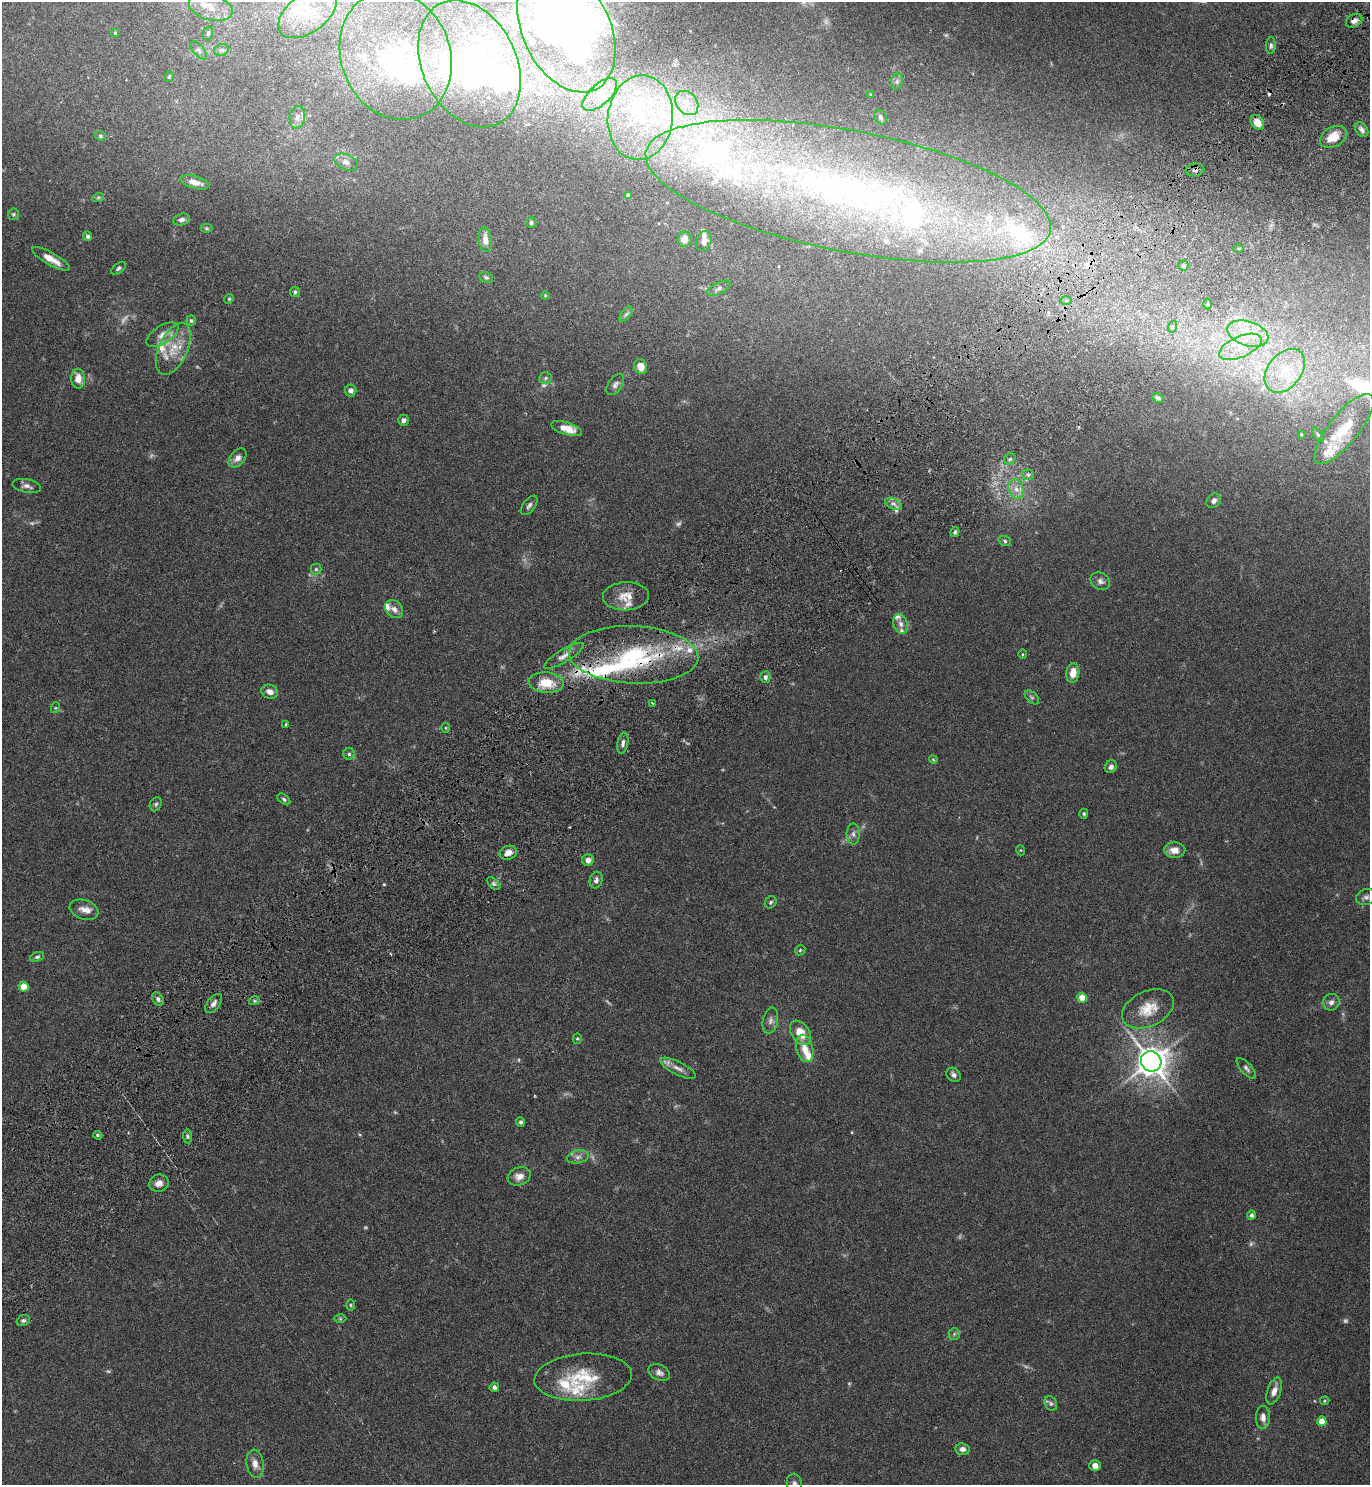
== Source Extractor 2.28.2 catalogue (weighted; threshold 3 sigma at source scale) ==
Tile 10 of 4 x 4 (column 2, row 3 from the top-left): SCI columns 1569-2936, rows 1536-3018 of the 6072 x 6081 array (HDU 1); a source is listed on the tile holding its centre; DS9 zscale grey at full resolution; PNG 1372 x 1487 px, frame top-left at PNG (2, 2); each listed source drawn as its Kron ellipse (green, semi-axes under 4 px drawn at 4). Shown black and unused: <1% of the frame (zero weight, under 4 of 7 exposures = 5% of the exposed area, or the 3 px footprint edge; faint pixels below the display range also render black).
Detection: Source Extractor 2.28.2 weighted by HDU 2 'WHT'; one run over the whole footprint, this tile lists its part. Background 0.0259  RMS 0.0024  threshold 0.00985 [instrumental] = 3 sigma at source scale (4.09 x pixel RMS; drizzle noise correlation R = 1.36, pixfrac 0.8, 0.05/0.05 arcsec/px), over >= 5 px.
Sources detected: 217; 16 too faint to see at this stretch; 11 inside a brighter object's white glare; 1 cosmic-ray / hot-pixel residue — neither listed nor drawn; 38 inside a brighter listed object's ellipse — not listed separately; the other 151 listed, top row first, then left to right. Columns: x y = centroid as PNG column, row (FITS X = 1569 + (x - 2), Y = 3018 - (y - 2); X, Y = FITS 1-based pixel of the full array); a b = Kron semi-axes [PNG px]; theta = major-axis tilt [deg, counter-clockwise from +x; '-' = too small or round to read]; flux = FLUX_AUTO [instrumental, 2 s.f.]
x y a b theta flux
211 7 22 13 -16 4.6
307 13 33 19 35 8.9
1354 21 8 6 26 1.2
566 29 67 43 -63 78
115 33 4 4 - 0.25
208 33 7 5 73 0.41
1271 46 8 5 85 0.53
199 50 11 5 -49 0.66
221 50 8 5 18 0.61
396 55 66 54 -69 26
469 64 67 47 -64 35
169 77 5 4 - 0.34
897 81 8 6 75 0.61
600 94 21 10 42 4.1
871 95 4 4 - 0.23
687 103 13 10 -51 2.9
297 117 11 7 82 1.2
880 117 8 6 -65 0.58
640 118 42 32 83 25
1257 122 8 6 -52 2.6
1362 130 8 6 -52 0.78
100 136 6 4 -22 0.33
1333 137 14 10 30 3.7
346 162 12 7 -24 1.3
1195 170 9 6 5 0.77
195 182 15 6 -16 2.1
848 191 206 60 -11 160
628 195 4 3 - 0.59
98 198 6 4 20 0.32
13 214 6 6 - 0.37
182 220 8 5 13 0.68
531 223 5 5 - 0.45
206 228 6 4 0 0.3
88 236 4 4 - 0.61
684 239 7 7 - 1.5
485 240 12 6 -83 2
704 241 10 7 71 1.3
1238 248 5 3 - 0.35
51 259 21 6 -30 2.7
1183 266 5 5 - 0.55
119 268 8 4 36 0.49
486 277 7 5 -26 0.42
719 288 12 5 27 0.84
295 292 5 5 - 0.39
545 295 4 4 - 0.2
229 299 5 4 - 0.3
1066 301 6 4 1 0.29
1208 304 5 3 - 0.36
626 314 9 4 54 0.56
191 321 5 5 - 0.43
1172 327 6 3 72 0.35
1248 334 21 12 -17 4.7
162 335 18 9 33 2
1240 347 22 10 24 3.9
173 349 28 14 65 5.6
641 366 7 6 - 2.5
1285 371 24 17 52 6.7
546 378 6 6 - 0.47
78 379 10 7 -89 2.2
615 385 12 7 54 0.86
351 391 6 5 - 0.96
1158 398 6 4 -32 0.45
403 420 5 5 - 0.84
566 428 16 6 -17 3.1
1344 429 43 15 51 8.2
1301 434 4 3 - 0.19
1318 435 8 4 -54 0.36
237 458 11 7 49 1.3
1010 459 6 5 - 0.45
1028 475 6 5 - 0.51
27 486 14 6 -11 0.99
1016 489 10 7 -69 1.6
1214 501 8 6 43 0.91
894 504 9 5 -27 0.87
529 505 11 6 52 0.74
955 532 5 4 - 0.44
1005 541 6 5 - 0.4
316 569 5 5 - 0.35
1100 581 10 8 -34 0.95
626 596 23 14 2 3.6
394 609 10 7 -46 1.3
901 624 10 7 -70 0.98
1023 654 5 3 - 0.21
634 655 65 28 -3 27
564 656 22 6 31 1.7
1073 673 10 6 83 2.4
765 677 6 5 - 0.6
546 683 17 10 -3 5.5
270 692 8 6 -22 1.3
1032 697 8 5 -43 0.46
652 703 3 2 - 0.28
55 708 5 3 - 0.22
286 724 3 3 - 0.23
446 728 5 3 - 0.22
623 743 11 5 79 0.76
349 754 6 5 - 0.49
933 759 4 3 - 0.2
1111 767 6 6 - 0.83
284 799 7 4 -38 0.45
156 804 7 5 64 0.42
1084 814 5 4 - 0.26
853 834 10 6 -89 0.87
1020 850 5 3 - 0.18
1175 850 11 8 0 1.8
508 853 9 7 17 1.5
588 860 6 5 - 1.3
596 880 8 6 70 0.8
494 884 8 5 -44 0.52
1366 897 10 7 17 0.87
771 902 6 5 - 0.44
84 910 15 9 -18 1.7
800 950 6 4 46 0.29
37 957 7 4 21 0.46
23 987 5 4 - 3.8
1082 998 5 5 - 4.8
158 999 7 5 -55 0.64
254 1001 5 3 - 0.29
1331 1002 9 8 - 1
214 1004 11 6 51 1
1148 1009 27 17 25 5.2
770 1020 13 7 79 1.1
800 1033 13 9 -54 3.6
577 1038 5 4 - 0.32
805 1048 14 8 -77 2.8
1151 1061 10 9 - 320
678 1068 19 6 -26 1.5
1246 1068 13 5 -48 0.73
954 1075 8 6 -43 0.82
520 1122 5 4 - 0.6
98 1135 5 4 - 0.31
187 1136 7 4 -84 0.46
578 1157 11 6 12 0.97
519 1176 12 9 19 1.9
159 1183 10 8 17 1.5
1251 1215 5 4 - 0.67
351 1305 6 4 -89 0.27
340 1319 6 4 0 0.31
23 1320 7 5 19 0.47
954 1334 6 5 - 0.43
659 1373 11 7 -26 0.99
583 1377 49 23 4 11
494 1387 4 4 - 0.59
1274 1391 14 6 70 1.8
1325 1401 4 3 - 0.23
1051 1403 8 6 -63 0.53
1263 1417 11 7 90 1.3
1322 1421 4 4 - 3.7
962 1449 7 6 - 1.1
255 1464 14 8 -82 1.6
1095 1466 6 5 - 1.3
794 1483 10 7 -77 0.96
Overlapping masked pixels (flux is a lower limit): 3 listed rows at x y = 1354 21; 1195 170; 634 655
Isophote crosses this tile's border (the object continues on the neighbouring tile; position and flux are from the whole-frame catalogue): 2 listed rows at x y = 307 13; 794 1483